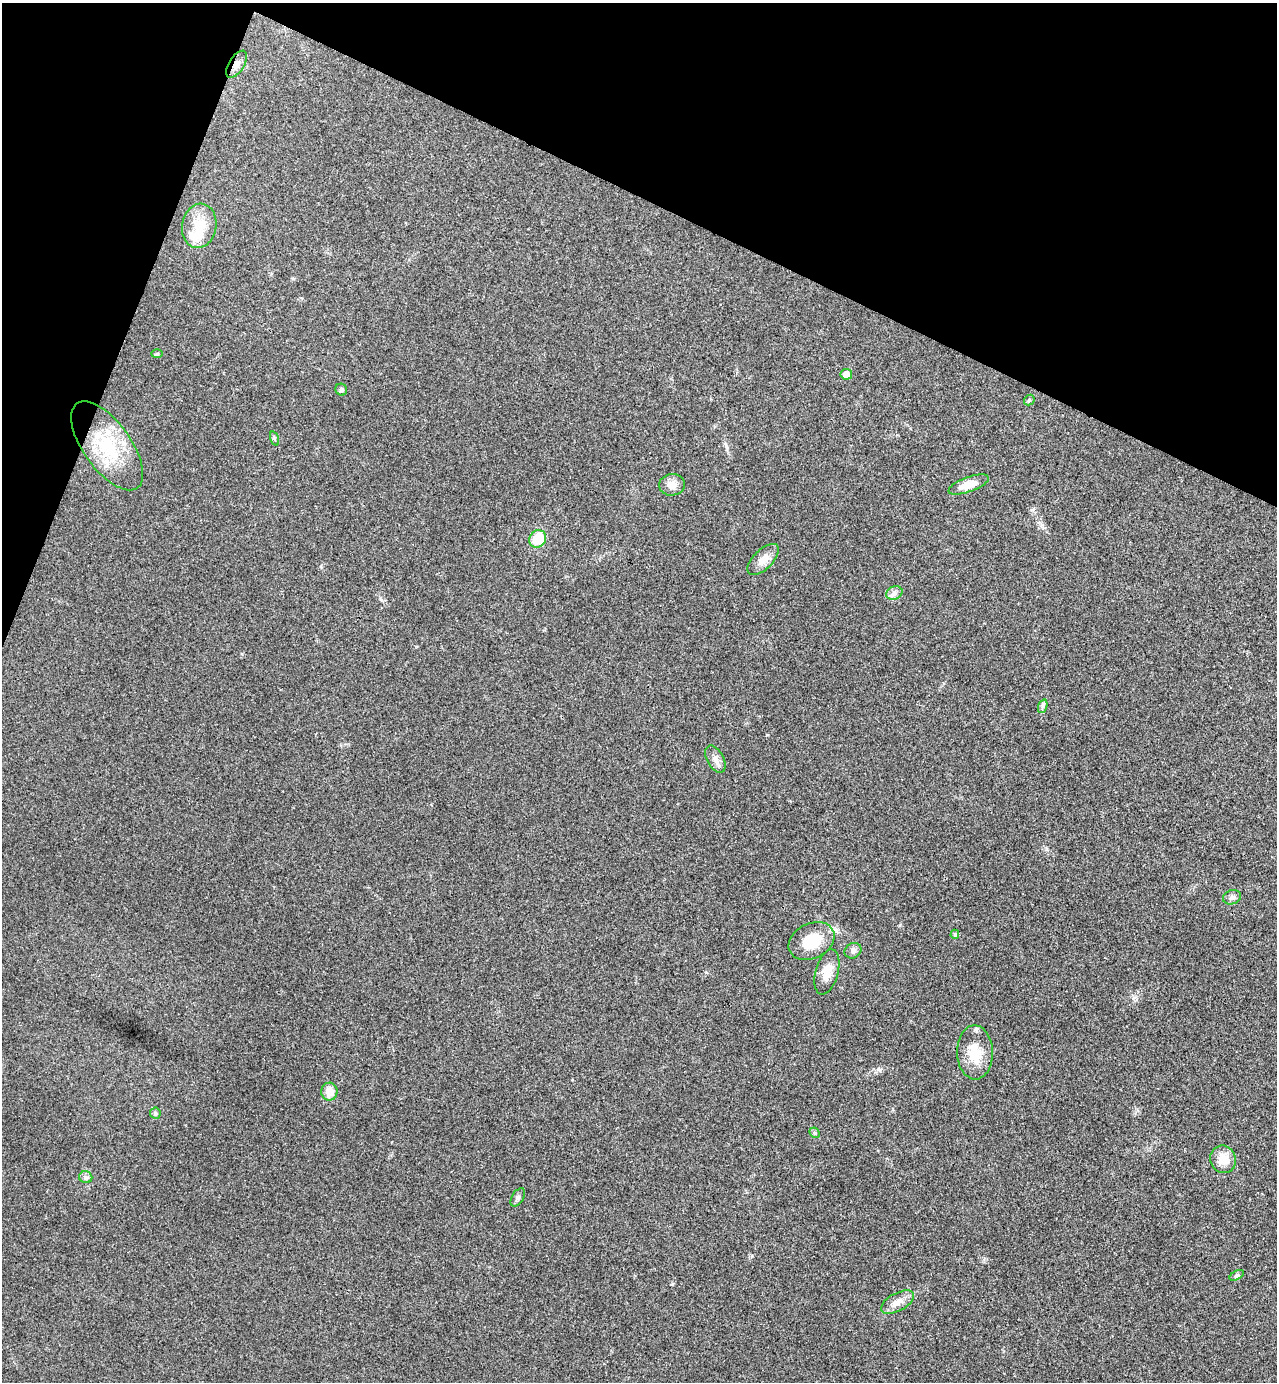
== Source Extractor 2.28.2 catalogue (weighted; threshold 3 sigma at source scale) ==
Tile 2 of 4 x 4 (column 2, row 1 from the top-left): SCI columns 1467-2741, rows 4171-5550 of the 5616 x 5577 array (HDU 1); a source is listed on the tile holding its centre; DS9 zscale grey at full resolution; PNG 1279 x 1384 px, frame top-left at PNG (2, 3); each listed source drawn as its Kron ellipse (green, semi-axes under 4 px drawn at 4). Shown black and unused: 20% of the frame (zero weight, under 3 of 4 exposures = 6% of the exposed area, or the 3 px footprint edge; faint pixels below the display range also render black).
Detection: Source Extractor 2.28.2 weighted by HDU 2 'WHT'; one run over the whole footprint, this tile lists its part. Background 0.0456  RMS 0.0051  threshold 0.0229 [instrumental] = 3 sigma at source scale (4.5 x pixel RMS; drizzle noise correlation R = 1.50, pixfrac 1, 0.05/0.05 arcsec/px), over >= 5 px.
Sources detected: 31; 2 inside a brighter listed object's ellipse — not listed separately; the other 29 listed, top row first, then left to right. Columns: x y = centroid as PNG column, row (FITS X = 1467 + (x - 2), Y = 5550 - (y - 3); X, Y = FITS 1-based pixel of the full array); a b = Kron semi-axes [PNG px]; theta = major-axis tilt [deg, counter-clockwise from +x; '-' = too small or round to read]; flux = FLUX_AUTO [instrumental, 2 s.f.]
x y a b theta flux
237 64 15 7 59 3.1
199 226 22 17 80 12
157 354 6 4 2 0.59
846 374 6 5 - 4.6
341 390 6 5 - 1.3
1029 400 6 4 48 0.68
274 438 7 3 -71 0.69
107 446 52 23 -54 32
969 484 21 7 20 7.5
672 485 13 10 5 4
538 539 9 8 - 13
763 559 20 9 45 5.2
894 593 8 6 22 2
1043 706 7 4 71 1.1
715 759 15 8 -61 3.1
1232 897 9 7 19 1.7
955 934 4 4 - 1
811 941 24 17 27 16
853 951 9 7 33 1.9
827 972 23 11 75 7.2
975 1052 27 18 -89 13
329 1092 9 8 - 5.9
155 1113 6 5 - 0.88
815 1133 6 4 -44 0.68
1223 1159 14 12 -61 7.7
86 1177 6 6 - 1.3
518 1197 10 6 58 1.4
1237 1275 7 4 30 0.94
898 1302 18 9 28 4.8
Overlapping masked pixels (flux is a lower limit): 1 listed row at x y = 237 64
Unlisted compact peaks at least as high as the median listed source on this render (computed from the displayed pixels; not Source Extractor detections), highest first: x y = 672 1284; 900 925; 752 1256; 767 735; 321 566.